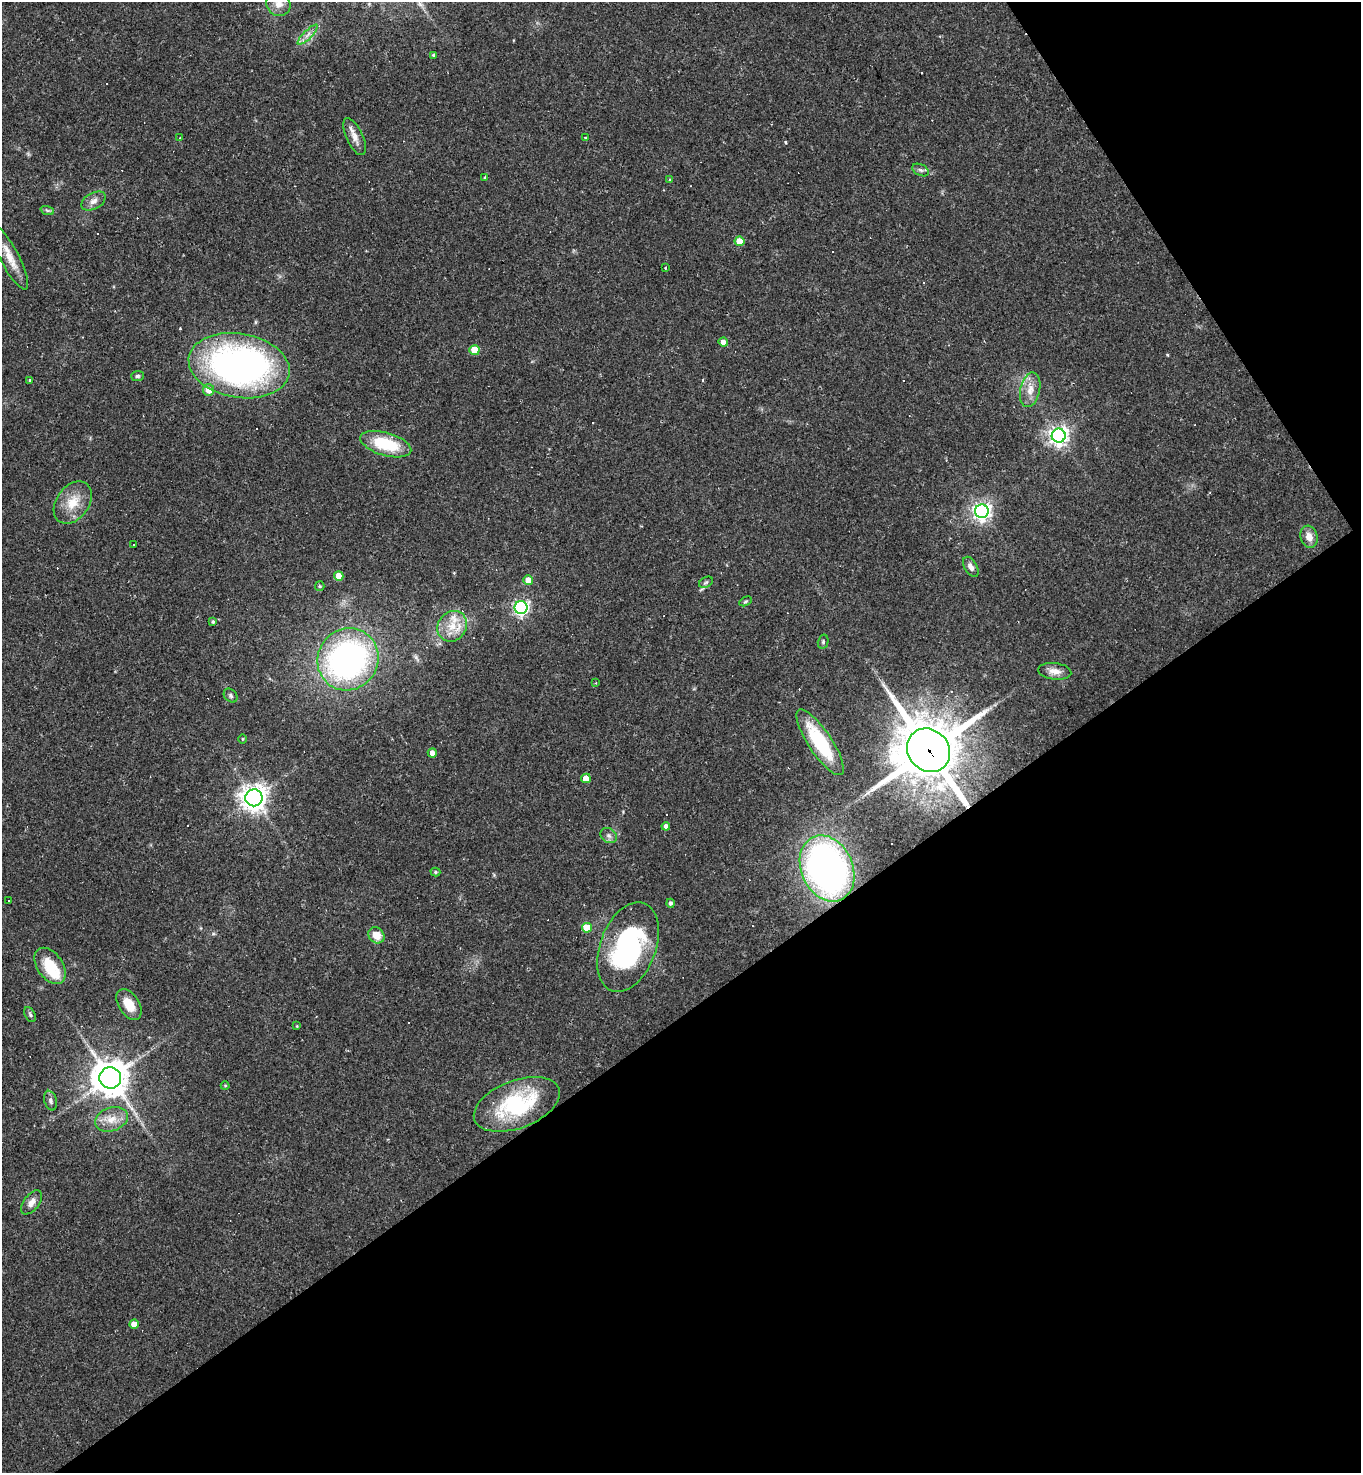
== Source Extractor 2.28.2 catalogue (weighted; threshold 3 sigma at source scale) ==
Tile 12 of 4 x 4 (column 4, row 3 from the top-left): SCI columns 4369-5727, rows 1473-2943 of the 5881 x 5886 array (HDU 1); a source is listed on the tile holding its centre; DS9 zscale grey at full resolution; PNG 1363 x 1475 px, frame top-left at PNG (2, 2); each listed source drawn as its Kron ellipse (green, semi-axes under 4 px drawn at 4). Shown black and unused: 36% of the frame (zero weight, under 2 of 3 exposures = <1% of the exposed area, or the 3 px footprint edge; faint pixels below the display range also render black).
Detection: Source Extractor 2.28.2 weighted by HDU 2 'WHT'; one run over the whole footprint, this tile lists its part. Background 0.0358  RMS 0.0049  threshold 0.022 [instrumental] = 3 sigma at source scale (4.5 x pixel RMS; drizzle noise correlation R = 1.50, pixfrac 1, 0.05/0.05 arcsec/px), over >= 5 px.
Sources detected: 84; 16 cosmic-ray / hot-pixel residue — neither listed nor drawn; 1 inside a brighter listed object's ellipse — not listed separately; the other 67 listed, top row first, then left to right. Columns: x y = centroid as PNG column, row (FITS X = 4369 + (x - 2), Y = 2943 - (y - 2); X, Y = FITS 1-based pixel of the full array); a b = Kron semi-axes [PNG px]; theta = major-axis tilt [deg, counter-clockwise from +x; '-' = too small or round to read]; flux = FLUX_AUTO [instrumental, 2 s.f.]
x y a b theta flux
278 4 12 11 - 4.4
308 35 13 3 45 2
434 55 3 3 - 1.2
355 137 20 8 -66 4.4
180 138 3 2 - 0.68
585 138 3 3 - 0.62
921 170 9 5 -26 1.3
485 177 4 3 - 0.51
670 180 4 4 - 0.61
93 201 13 8 29 3.1
47 210 7 4 -19 0.94
740 241 5 5 - 9.3
9 257 36 9 -62 8.2
665 267 3 3 - 0.79
723 342 4 4 - 2.8
474 350 5 5 - 11
239 366 51 32 -9 190
137 376 6 5 - 1
30 381 3 3 - 3.3
208 390 6 5 - 5.5
1030 390 17 10 78 5.6
1059 436 7 7 - 260
386 444 26 11 -16 24
73 502 23 16 54 11
982 511 7 6 - 240
1309 537 11 8 -73 4.1
134 545 2 2 - 0.33
971 567 11 6 -59 2.6
339 576 5 4 - 6.9
528 580 5 5 - 5.7
706 582 7 5 29 0.96
320 586 5 4 - 0.66
746 601 6 4 30 0.72
521 608 6 6 - 140
213 622 4 4 - 0.75
452 626 16 14 52 9.1
823 642 7 5 77 0.99
348 659 31 30 - 150
1055 671 16 8 -7 4.2
595 683 4 2 - 0.36
231 696 8 6 -48 1.2
243 739 5 3 - 0.44
820 742 39 11 -56 31
929 750 23 20 -48 3300
432 753 4 4 - 2.6
586 778 5 4 - 6.1
254 798 8 8 - 490
666 826 4 4 - 1.8
609 836 9 7 -37 1.8
827 868 34 25 -65 210
435 872 5 4 - 0.78
9 901 3 3 - 1
671 903 4 4 - 1.3
587 928 5 5 - 9.7
376 935 9 7 -44 5.8
628 947 47 28 69 82
50 966 20 12 -55 17
129 1005 17 10 -57 8.4
30 1015 8 5 -64 1
297 1026 4 3 - 0.36
110 1078 11 10 - 1000
225 1086 4 4 - 0.49
51 1101 10 6 -75 1.6
517 1104 45 24 21 46
111 1119 17 11 19 6.5
31 1202 14 7 52 3.3
134 1324 4 4 - 4
Overlapping masked pixels (flux is a lower limit): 2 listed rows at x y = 929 750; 827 868
Isophote crosses this tile's border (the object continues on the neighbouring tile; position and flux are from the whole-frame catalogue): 1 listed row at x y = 278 4